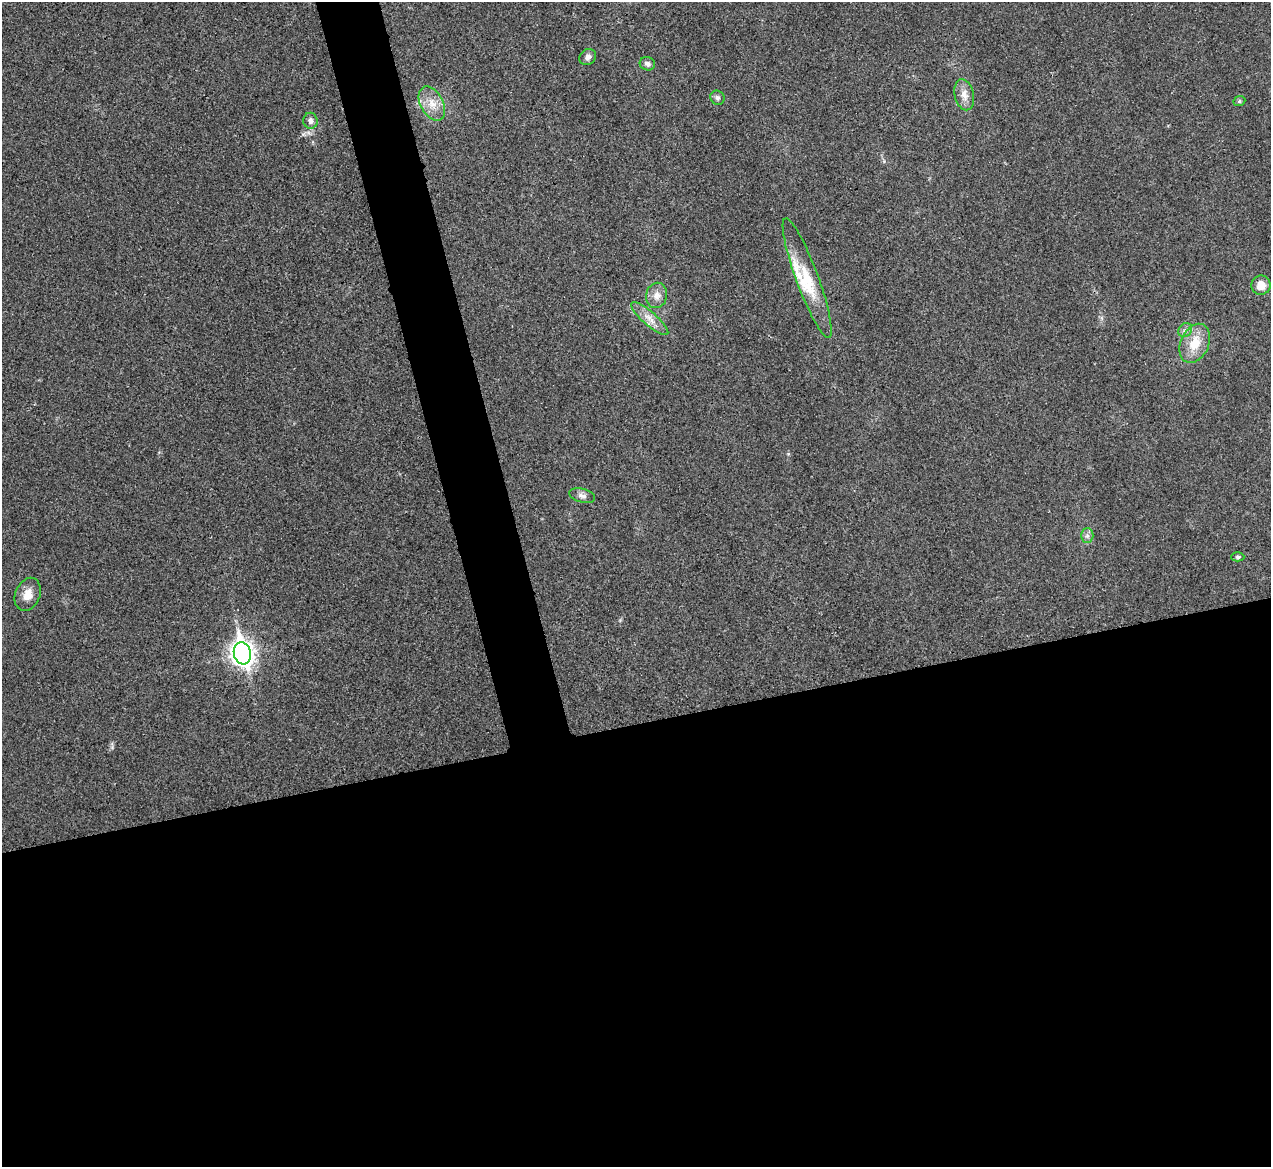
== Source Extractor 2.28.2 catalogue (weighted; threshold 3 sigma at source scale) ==
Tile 15 of 4 x 4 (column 3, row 4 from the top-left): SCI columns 2543-3811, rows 146-1310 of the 5086 x 5069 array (HDU 1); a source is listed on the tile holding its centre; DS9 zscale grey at full resolution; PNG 1273 x 1169 px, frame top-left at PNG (2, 2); each listed source drawn as its Kron ellipse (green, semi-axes under 4 px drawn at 4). Shown black and unused: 41% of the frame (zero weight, under 3 of 4 exposures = <1% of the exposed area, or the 3 px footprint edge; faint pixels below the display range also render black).
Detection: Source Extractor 2.28.2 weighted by HDU 2 'WHT'; one run over the whole footprint, this tile lists its part. Background 0.0296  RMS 0.0061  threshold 0.0272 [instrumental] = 3 sigma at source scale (4.5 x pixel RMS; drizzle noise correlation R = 1.50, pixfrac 1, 0.05/0.05 arcsec/px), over >= 5 px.
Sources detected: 20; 2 inside a brighter listed object's ellipse — not listed separately; the other 18 listed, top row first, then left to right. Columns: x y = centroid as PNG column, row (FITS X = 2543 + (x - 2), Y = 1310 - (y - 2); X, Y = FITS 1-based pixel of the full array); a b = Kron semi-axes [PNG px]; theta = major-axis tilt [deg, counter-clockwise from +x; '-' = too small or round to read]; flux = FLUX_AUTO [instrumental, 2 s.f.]
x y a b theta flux
588 57 9 7 37 2.6
647 64 8 6 -17 2.3
964 95 16 9 -77 5.3
717 98 7 6 - 1.6
1239 101 6 5 - 1
432 104 18 11 -61 8.6
310 121 8 7 - 2.5
807 278 63 11 -70 20
1261 285 10 9 - 7
656 295 13 10 77 4.8
650 319 24 7 -41 6.3
1185 330 7 6 - 2
1195 343 20 14 66 13
582 496 13 7 -16 2.8
1087 535 7 6 - 1.9
1238 557 6 4 0 1.1
28 594 17 12 68 7
242 653 11 8 -76 450